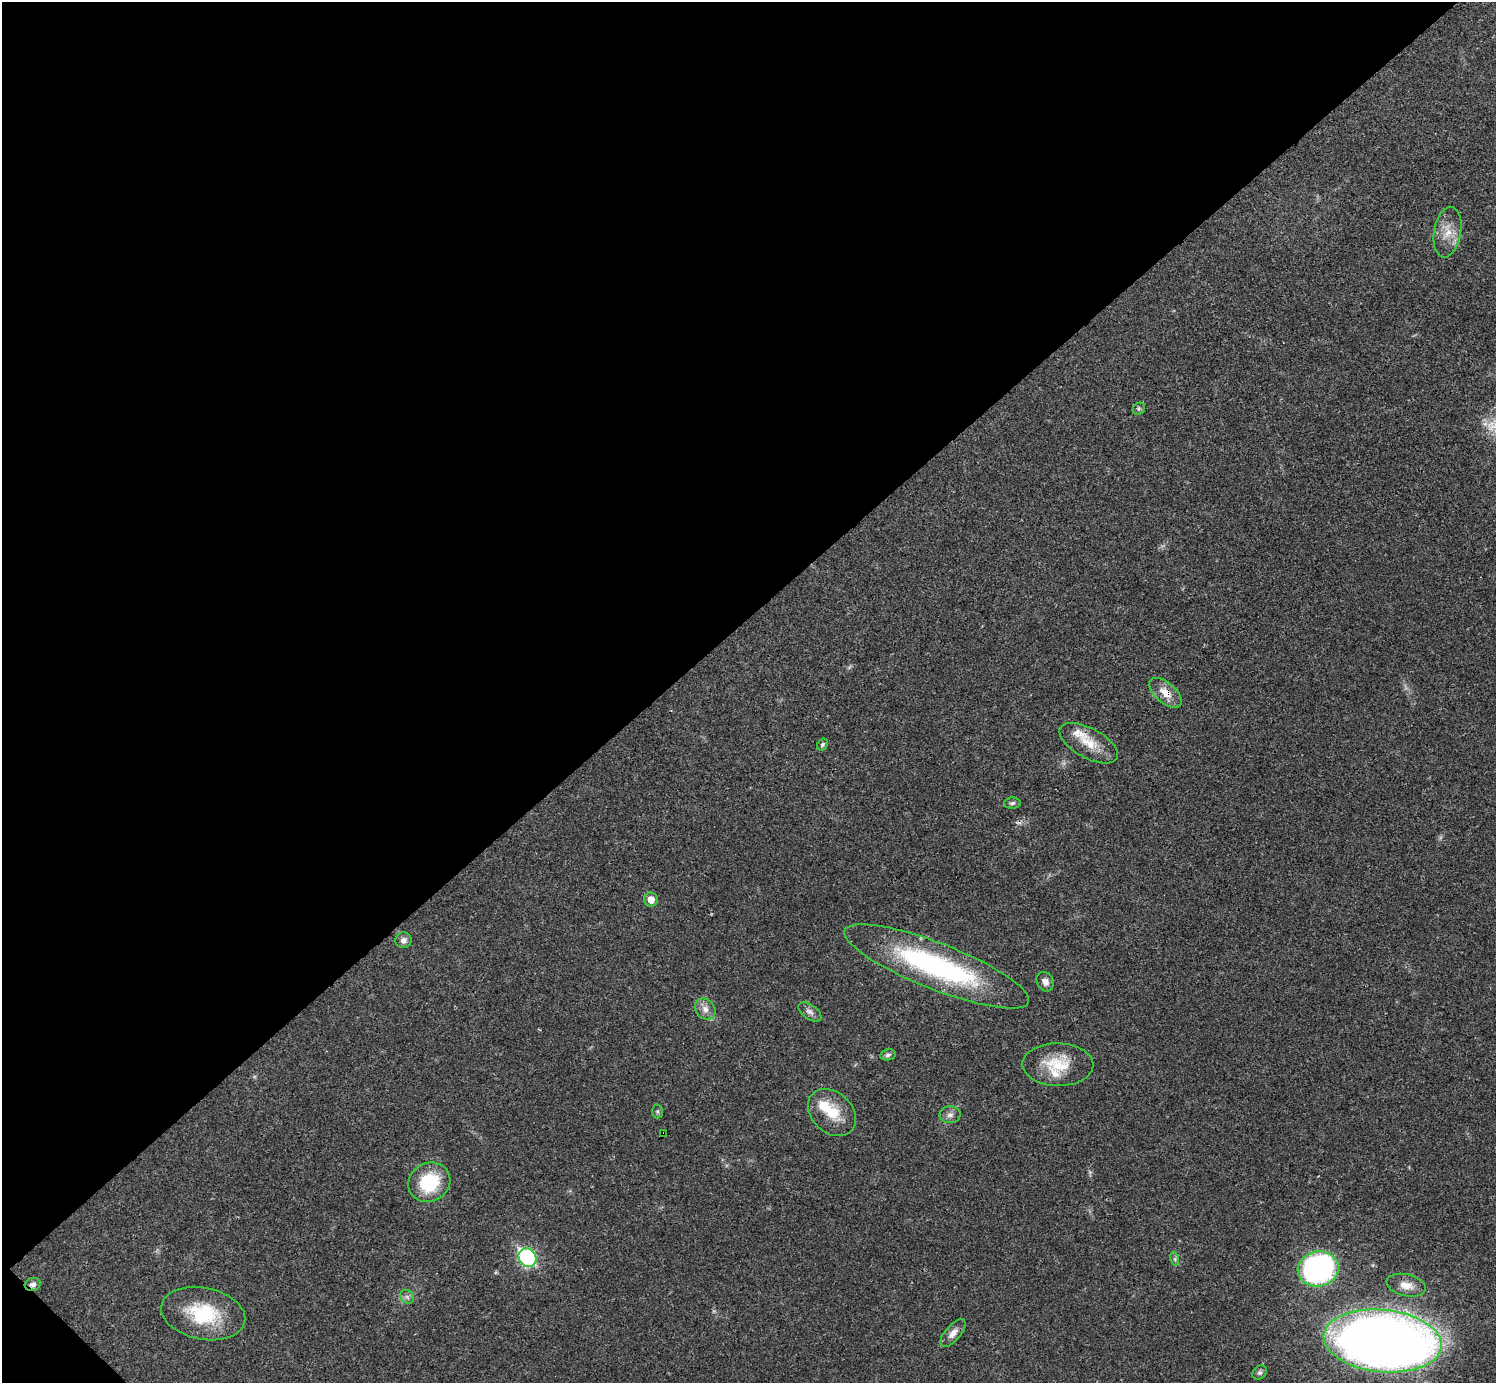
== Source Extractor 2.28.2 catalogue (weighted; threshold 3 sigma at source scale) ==
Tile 5 of 4 x 4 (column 1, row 2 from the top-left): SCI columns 1-1494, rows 2920-4300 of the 5981 x 5980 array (HDU 1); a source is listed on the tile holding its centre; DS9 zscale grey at full resolution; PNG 1498 x 1385 px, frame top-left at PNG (2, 2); each listed source drawn as its Kron ellipse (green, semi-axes under 4 px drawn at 4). Shown black and unused: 45% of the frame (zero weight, under 3 of 4 exposures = <1% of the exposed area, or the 3 px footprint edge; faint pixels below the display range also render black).
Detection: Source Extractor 2.28.2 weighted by HDU 2 'WHT'; one run over the whole footprint, this tile lists its part. Background 0.0207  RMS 0.0022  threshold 0.01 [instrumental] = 3 sigma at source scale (4.5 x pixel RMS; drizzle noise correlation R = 1.50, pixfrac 1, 0.05/0.05 arcsec/px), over >= 5 px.
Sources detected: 32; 3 inside a brighter listed object's ellipse — not listed separately; the other 29 listed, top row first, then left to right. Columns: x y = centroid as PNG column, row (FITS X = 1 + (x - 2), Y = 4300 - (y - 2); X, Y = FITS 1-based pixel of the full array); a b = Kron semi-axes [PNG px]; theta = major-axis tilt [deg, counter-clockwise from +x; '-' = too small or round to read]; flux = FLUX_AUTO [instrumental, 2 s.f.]
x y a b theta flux
1448 232 25 13 80 4
1139 409 6 5 - 0.41
1165 693 20 10 -41 3.1
1089 743 32 15 -29 5.2
822 745 6 5 - 0.51
1012 803 8 5 3 0.56
651 900 7 6 - 1.9
403 940 8 8 - 1.1
937 966 99 23 -21 45
1045 982 10 8 -63 1.1
705 1009 11 9 -47 1.6
810 1012 13 7 -36 1
888 1055 8 5 12 0.55
1058 1065 35 21 -1 7.9
657 1111 7 5 89 0.42
832 1113 27 20 -43 6.4
950 1115 10 8 2 1.1
664 1134 3 3 - 0.42
429 1182 21 19 29 12
527 1258 10 8 -50 37
1175 1259 7 4 -73 0.43
1318 1269 20 17 10 56
33 1284 8 6 17 0.96
1406 1285 20 11 -14 2.5
407 1297 7 6 - 0.69
203 1313 43 26 -11 14
953 1333 17 7 48 1.8
1383 1341 59 31 -5 340
1260 1373 8 6 43 0.55
Overlapping masked pixels (flux is a lower limit): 4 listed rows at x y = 1165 693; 937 966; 664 1134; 33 1284